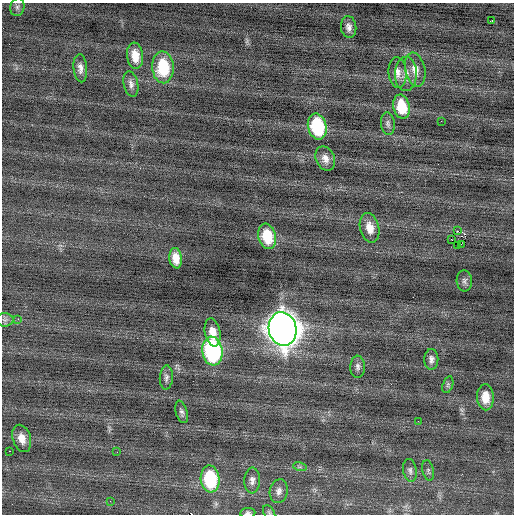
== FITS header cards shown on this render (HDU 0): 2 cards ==
NAXIS1  =                  512 / Axis length
NAXIS2  =                  512 / Axis length

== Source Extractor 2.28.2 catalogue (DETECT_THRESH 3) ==
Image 512 x 512 px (HDU 0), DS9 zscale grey, 1 PNG px = 1 image px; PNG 516 x 516 px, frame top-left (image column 1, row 512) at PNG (2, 3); each listed source drawn as its Kron ellipse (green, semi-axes under 4 px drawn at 4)
Background -0.0313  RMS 0.74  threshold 2.22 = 3 sigma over >= 5 px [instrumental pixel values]
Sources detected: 48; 1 with non-positive FLUX_AUTO (blend fragments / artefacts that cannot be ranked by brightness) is neither listed nor drawn; the other 47 listed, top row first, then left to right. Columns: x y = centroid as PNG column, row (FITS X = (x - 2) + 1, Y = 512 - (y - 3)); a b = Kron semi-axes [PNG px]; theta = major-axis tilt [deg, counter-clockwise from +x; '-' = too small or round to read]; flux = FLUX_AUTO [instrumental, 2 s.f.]
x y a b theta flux
17 7 9 7 76 150
492 20 3 3 - 120
349 27 11 7 -85 250
135 56 13 8 -84 700
163 67 16 11 -87 2400
80 68 14 7 -85 280
415 70 17 10 -78 540
397 72 15 9 -84 370
406 74 17 11 88 500
131 84 13 7 -78 240
402 107 12 8 -78 1200
441 121 3 2 - 37
388 124 11 7 -83 160
317 126 13 9 -76 3400
325 159 13 9 -65 360
370 228 15 9 -75 590
458 231 2 2 - 2800
267 236 13 8 -76 1500
451 239 2 2 - 36000
461 244 2 2 - 470
457 245 3 2 - 210
176 258 10 6 -82 590
464 281 10 7 -86 170
18 319 2 2 - 200
5 320 9 6 0 160
283 329 17 14 -79 79000
212 332 14 7 -79 540
212 351 14 10 -82 8200
431 359 10 7 -89 220
358 367 11 7 89 180
166 377 12 6 86 180
448 385 9 5 71 92
485 397 13 8 -87 710
182 412 11 5 -75 160
418 421 2 2 - 24
22 438 14 9 -73 520
10 451 3 2 - 620
117 452 3 2 - 42
300 467 7 4 -17 89
410 470 11 7 -79 190
428 470 10 5 -77 120
210 479 13 9 -85 3400
252 480 13 8 88 270
279 491 12 9 80 260
110 501 3 2 - 62
269 512 8 5 -54 87
248 513 8 5 5 130
At the frame edge (FLAGS 8, measured only in part): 2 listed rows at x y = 269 512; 248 513
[1 non-positive-flux detection neither listed nor drawn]